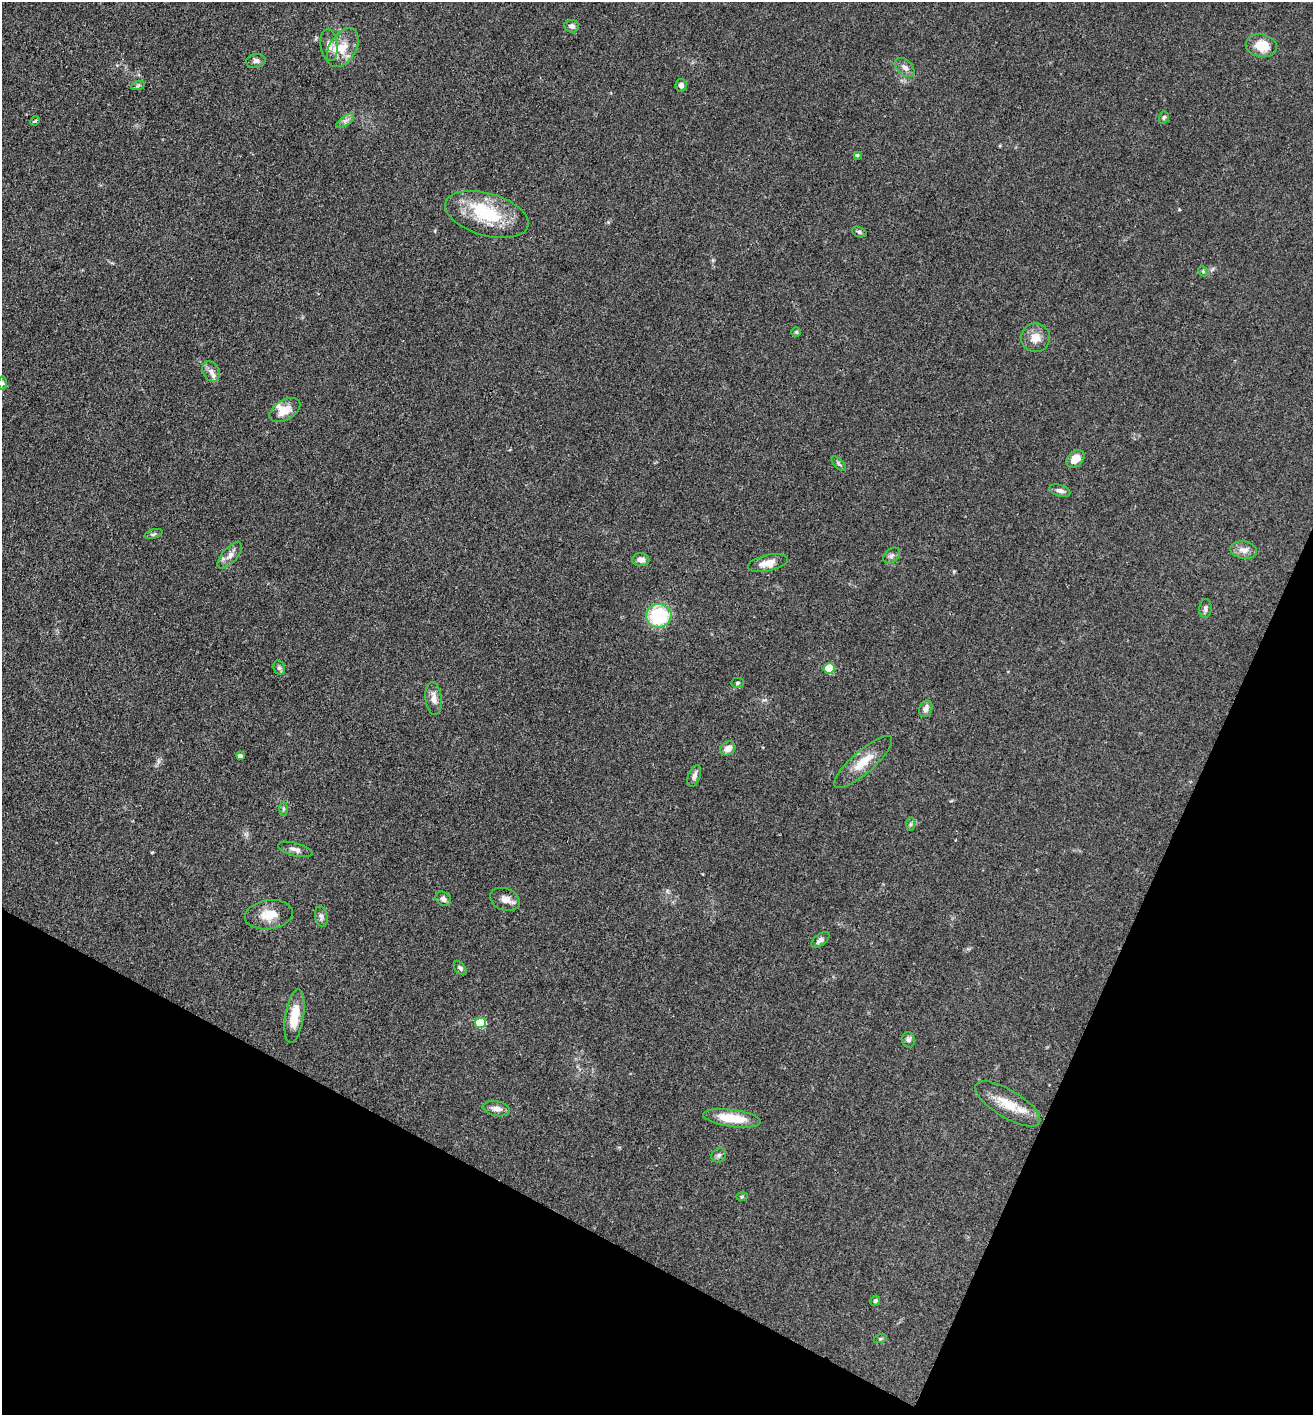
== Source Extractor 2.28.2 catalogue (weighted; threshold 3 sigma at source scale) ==
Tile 15 of 4 x 4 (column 3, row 4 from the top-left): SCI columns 2899-4209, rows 2-1414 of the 5662 x 5653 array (HDU 1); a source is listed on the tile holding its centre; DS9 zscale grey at full resolution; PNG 1315 x 1417 px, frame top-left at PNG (2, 2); each listed source drawn as its Kron ellipse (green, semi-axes under 4 px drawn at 4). Shown black and unused: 22% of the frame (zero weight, under 3 of 4 exposures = <1% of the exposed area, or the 3 px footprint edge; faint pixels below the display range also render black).
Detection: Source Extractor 2.28.2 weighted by HDU 2 'WHT'; one run over the whole footprint, this tile lists its part. Background 0.0661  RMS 0.0058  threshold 0.026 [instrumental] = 3 sigma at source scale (4.5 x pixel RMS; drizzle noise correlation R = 1.50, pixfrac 1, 0.05/0.05 arcsec/px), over >= 5 px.
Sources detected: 63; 4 inside a brighter listed object's ellipse — not listed separately; the other 59 listed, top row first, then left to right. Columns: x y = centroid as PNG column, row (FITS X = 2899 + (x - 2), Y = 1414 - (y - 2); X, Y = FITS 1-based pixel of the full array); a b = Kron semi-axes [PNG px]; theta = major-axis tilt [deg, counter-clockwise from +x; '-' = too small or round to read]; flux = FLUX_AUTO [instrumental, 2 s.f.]
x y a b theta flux
572 26 7 6 - 2.1
329 45 16 8 -84 4.6
1261 46 15 11 -10 11
343 48 21 13 59 10
256 61 10 7 10 2.2
905 67 11 7 -45 3
138 85 7 4 20 0.89
681 85 6 5 - 2.6
1164 117 6 4 73 0.89
35 121 5 3 - 0.7
345 121 10 5 35 2
857 155 4 3 - 1.1
487 214 43 21 -16 32
859 232 7 5 -22 1.2
1203 271 6 4 -47 0.84
796 332 5 5 - 0.67
1035 338 14 14 - 6.5
211 371 11 8 -59 3.4
2 383 7 4 -90 1.1
285 410 17 9 30 7.6
1075 459 10 7 45 6.2
839 464 9 4 -46 1.1
1060 491 11 5 -18 2.3
153 534 9 4 16 1.1
1244 550 13 8 -10 4.1
230 555 16 7 48 3.8
892 556 9 6 40 1.9
641 560 8 6 -2 3.8
768 563 20 8 12 7.2
1205 608 9 6 85 1.7
659 616 12 11 - 37
279 668 7 5 -69 1.3
829 668 5 5 - 24
737 683 6 5 - 1.1
434 698 16 8 -84 4.3
926 709 8 6 69 3
728 748 8 6 33 4.3
240 756 4 4 - 1.9
863 762 37 11 41 11
694 776 11 6 69 2.6
283 809 7 4 88 1.1
910 824 7 4 89 1.1
295 849 18 6 -15 2.9
443 899 8 6 -37 2.2
505 899 15 11 -21 4.5
269 915 24 14 7 9.5
321 916 10 6 -77 1.8
820 940 10 5 38 2.1
460 968 8 5 -50 1.3
295 1016 27 9 81 12
480 1023 5 5 - 31
908 1040 8 6 -78 1.9
1008 1104 37 13 -31 14
497 1109 13 7 -11 3.5
732 1118 29 8 -7 16
719 1155 8 6 46 1.6
742 1197 5 3 - 0.69
875 1301 5 4 - 1.2
880 1339 6 4 19 0.75